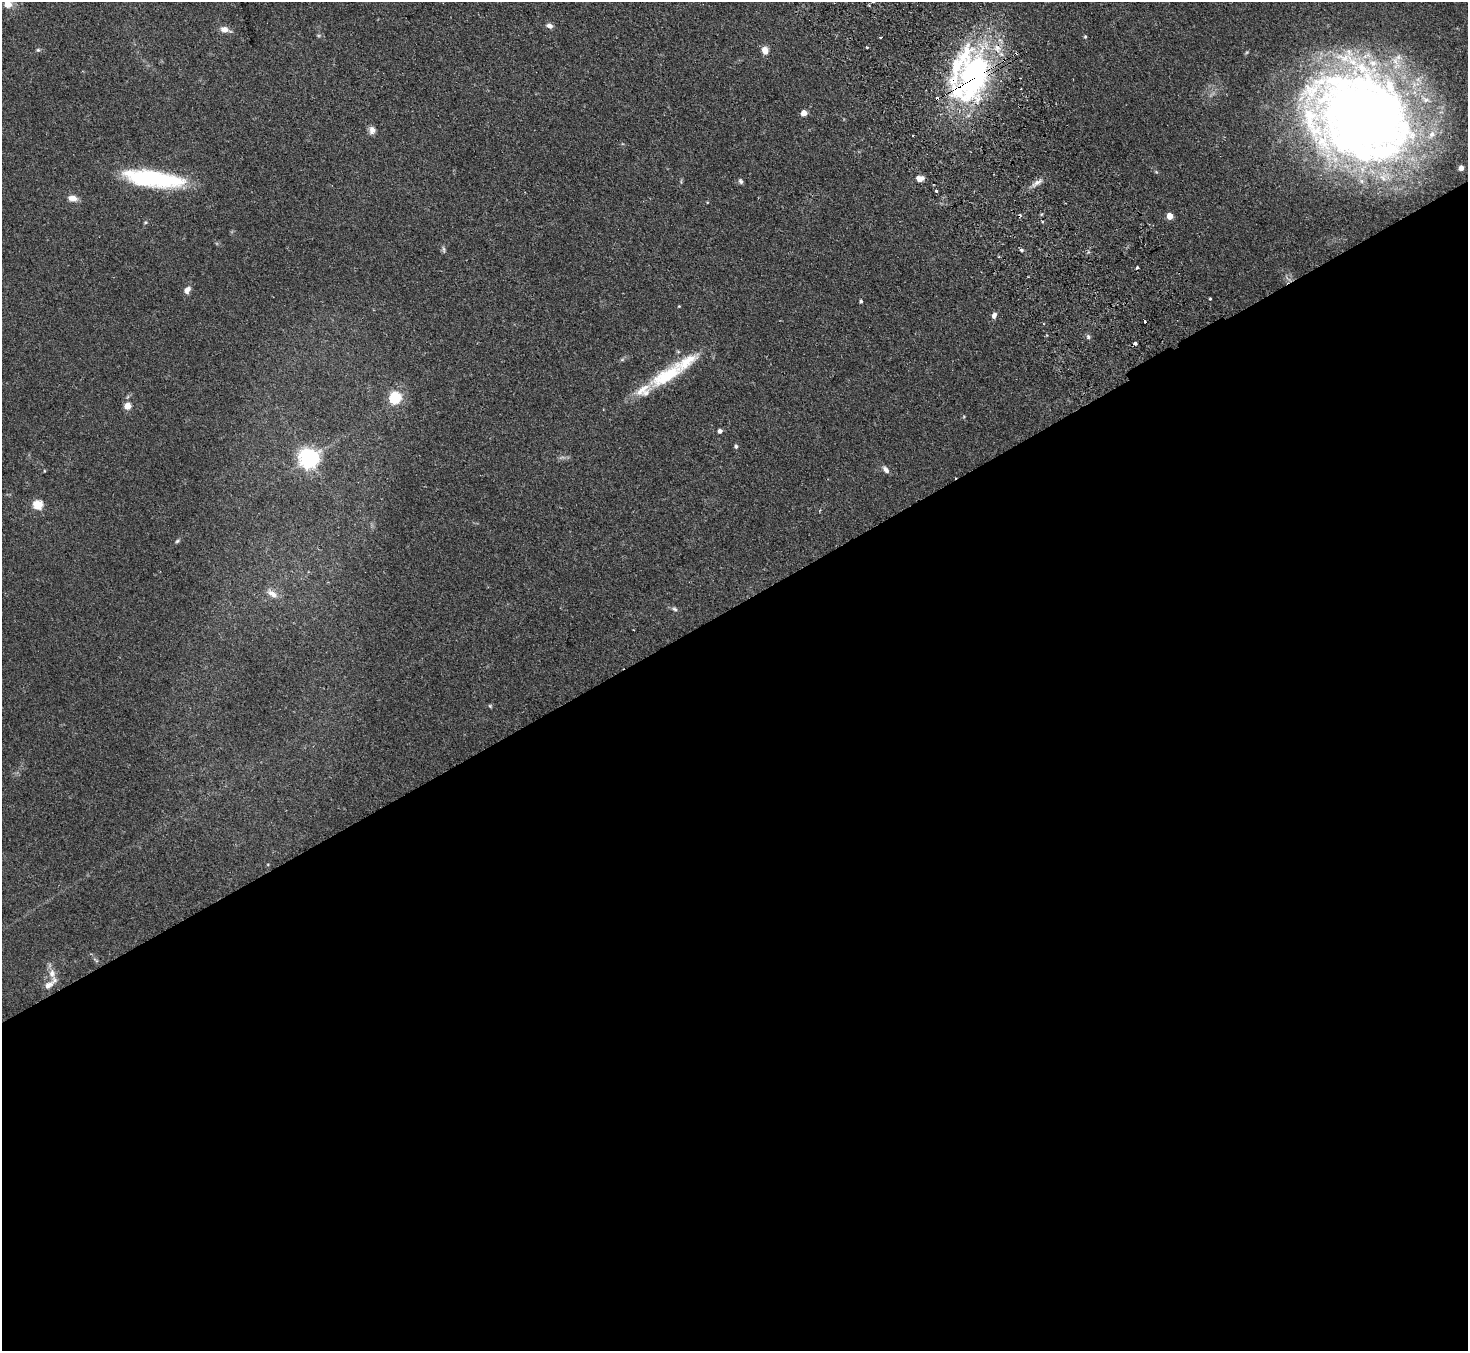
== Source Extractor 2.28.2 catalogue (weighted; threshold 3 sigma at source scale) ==
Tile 15 of 4 x 4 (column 3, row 4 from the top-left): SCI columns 2980-4445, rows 332-1680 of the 5961 x 5922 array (HDU 1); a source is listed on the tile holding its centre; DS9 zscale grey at full resolution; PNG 1470 x 1353 px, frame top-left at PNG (2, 2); no overlay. Shown black and unused: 55% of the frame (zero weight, under 2 of 3 exposures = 3% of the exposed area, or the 3 px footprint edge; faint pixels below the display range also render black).
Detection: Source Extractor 2.28.2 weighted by HDU 2 'WHT'; one run over the whole footprint, this tile lists its part. Background 0.0752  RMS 0.0056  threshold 0.0251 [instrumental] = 3 sigma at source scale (4.5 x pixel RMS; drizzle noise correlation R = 1.50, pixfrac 1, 0.05/0.05 arcsec/px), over >= 5 px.
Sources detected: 60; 6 cosmic-ray / hot-pixel residue — not listed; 9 inside a brighter listed object's ellipse — not listed separately; the other 45 listed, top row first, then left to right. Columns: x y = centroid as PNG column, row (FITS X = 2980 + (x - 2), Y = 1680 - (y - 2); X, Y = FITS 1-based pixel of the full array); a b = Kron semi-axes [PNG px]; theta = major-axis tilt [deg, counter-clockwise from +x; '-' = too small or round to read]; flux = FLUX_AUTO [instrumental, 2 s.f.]
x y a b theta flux
8 4 6 5 - 9.9
550 26 7 6 - 2.2
225 30 11 7 -17 4.1
880 37 3 2 - 0.63
1085 37 4 4 - 0.69
867 47 4 2 - 0.51
38 50 5 5 - 0.83
765 50 10 8 -77 3.8
975 75 67 34 62 130
804 113 4 4 - 7.5
1360 115 91 73 -33 640
372 130 9 7 89 2.9
913 136 3 2 - 0.79
1461 168 4 4 - 4.2
920 178 9 7 3 3.3
154 179 64 16 -8 60
741 181 7 5 -61 1.1
1037 182 16 6 32 3.1
936 191 3 3 - 1.6
73 198 11 7 -9 3.9
1170 216 5 4 - 9.4
145 223 5 3 - 0.57
444 249 11 4 -83 1
1021 250 3 3 - 1.9
187 290 11 7 56 2.7
1210 299 3 2 - 0.58
861 301 3 3 - 0.96
679 306 4 3 - 0.41
994 315 7 5 70 2.1
1145 321 3 3 - 2.5
1088 337 7 5 -52 1.2
666 376 51 17 31 28
395 398 7 5 52 60
128 406 5 5 - 11
720 431 4 4 - 2
736 446 5 5 - 1.1
309 459 7 7 - 320
886 470 11 6 -52 2.2
44 471 5 3 - 0.4
38 505 5 5 - 31
177 541 7 4 29 0.88
272 594 16 8 -37 4.3
674 609 9 5 -31 1.3
490 706 5 4 - 0.62
52 973 15 9 -80 4.5
Overlapping masked pixels (flux is a lower limit): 1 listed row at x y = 975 75
Isophote crosses this tile's border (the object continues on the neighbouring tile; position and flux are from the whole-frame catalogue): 2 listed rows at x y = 8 4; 1360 115